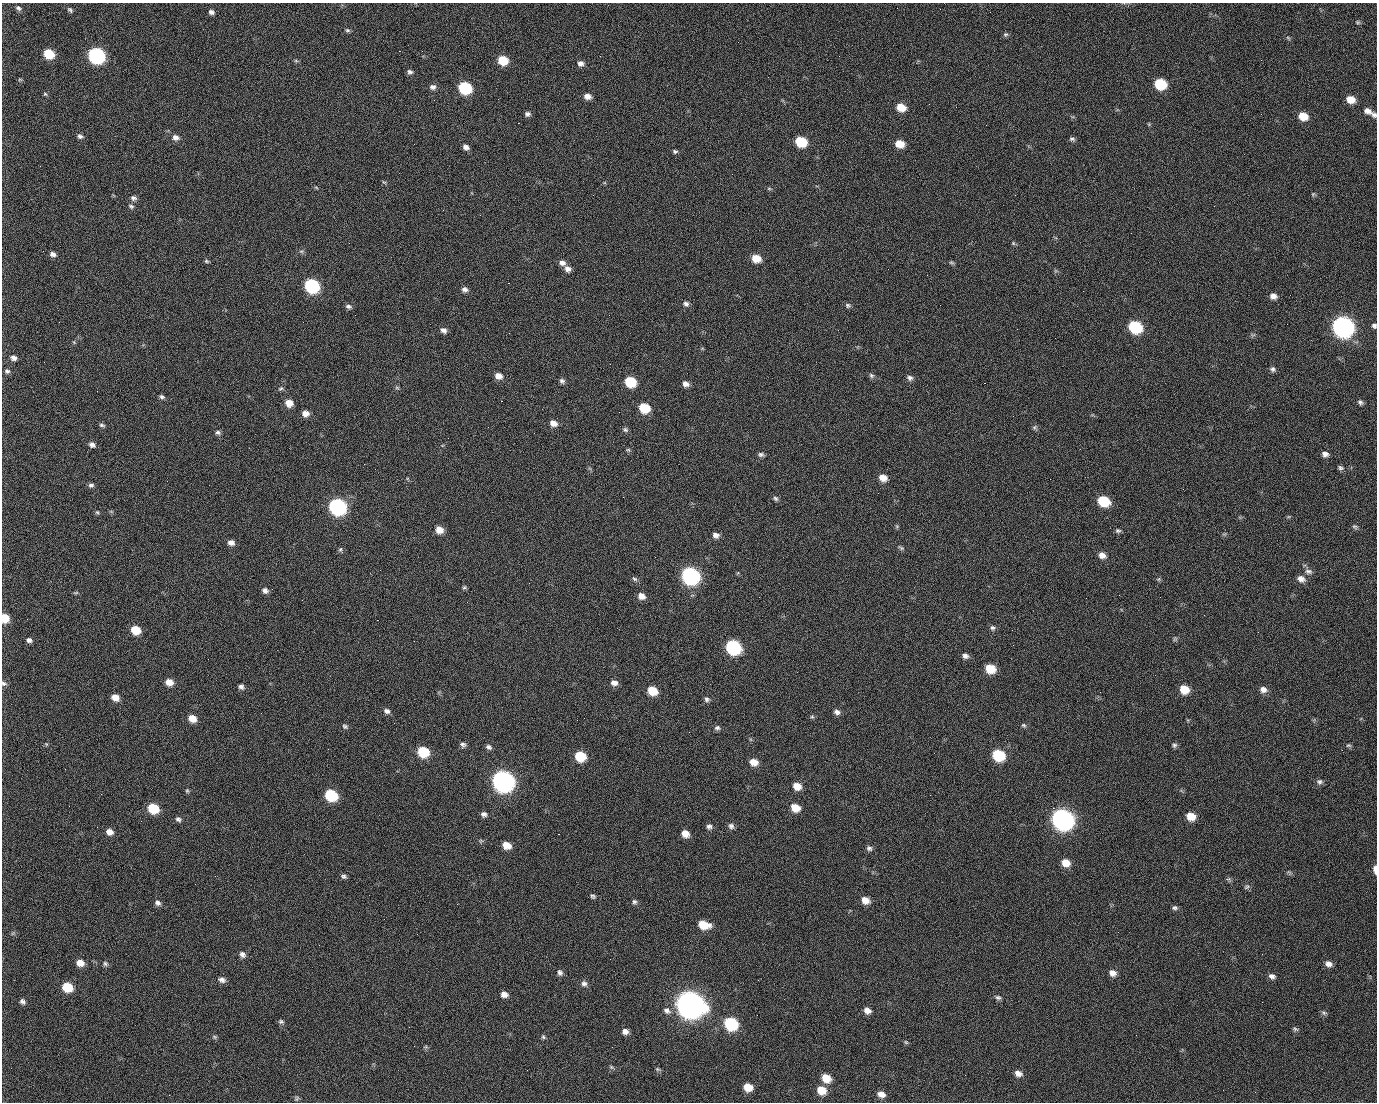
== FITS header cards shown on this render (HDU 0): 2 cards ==
NAXIS1  =                 1375 / length of data axis 1
NAXIS2  =                 1100 / length of data axis 2

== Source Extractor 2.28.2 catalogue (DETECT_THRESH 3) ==
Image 1375 x 1100 px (HDU 0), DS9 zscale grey, 1 PNG px = 1 image px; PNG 1379 x 1104 px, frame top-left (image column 1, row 1100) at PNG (2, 3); no overlay
Background 1480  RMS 30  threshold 91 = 3 sigma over >= 5 px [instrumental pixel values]
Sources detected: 235; all 235 listed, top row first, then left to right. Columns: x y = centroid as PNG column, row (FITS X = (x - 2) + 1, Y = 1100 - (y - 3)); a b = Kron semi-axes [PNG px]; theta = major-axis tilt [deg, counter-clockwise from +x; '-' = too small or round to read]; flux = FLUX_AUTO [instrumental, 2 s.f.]
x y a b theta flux
18 8 9 6 -32 6.0e+03
71 11 6 3 -59 7.3e+03
211 12 7 6 - 6.8e+03
990 12 2 2 - 1.1e+03
1358 22 6 5 - 2.9e+03
347 30 6 5 - 3.5e+03
1005 34 7 6 - 3.9e+03
1288 38 7 4 -37 2.9e+03
399 51 2 2 - 2.2e+04
49 54 8 6 -25 7.2e+04
96 55 9 8 - 5.0e+05
503 60 8 7 - 5.7e+04
296 61 6 4 -19 2.8e+03
580 64 8 6 2 8.4e+03
410 72 7 6 - 5.5e+03
20 79 7 4 0 2.5e+03
1160 84 8 7 - 1.0e+05
433 87 8 7 - 7.5e+03
465 88 8 7 - 1.7e+05
45 94 5 5 - 3.1e+03
587 96 8 6 -14 1.3e+04
498 99 2 2 - 1.2e+03
1351 99 8 7 - 2.5e+04
434 100 2 2 - 4.3e+03
929 104 2 2 - 8.0e+02
901 107 8 7 - 3.5e+04
1368 111 11 7 -24 1.1e+04
527 114 7 5 6 6.3e+03
1374 115 7 6 - 5.6e+03
1303 116 9 7 -19 3.5e+04
518 123 2 2 - 2.6e+04
80 136 7 6 - 6.0e+03
175 137 9 7 -10 1.1e+04
1072 139 7 5 -8 4.5e+03
801 142 8 7 - 9.0e+04
900 144 8 7 - 3.1e+04
466 147 7 5 -30 9.1e+03
675 151 6 5 - 3.9e+03
384 182 7 3 -35 2.6e+03
316 187 6 3 -20 2.3e+03
769 188 6 4 -1 2.7e+03
1313 194 7 4 45 2.9e+03
1015 195 2 2 - 7.3e+03
133 198 8 7 - 7.1e+03
131 206 8 6 -28 4.8e+03
1013 243 6 4 -47 2.6e+03
301 251 6 4 -18 3.4e+03
53 254 7 6 - 8.2e+03
756 258 8 7 - 3.2e+04
206 261 6 5 - 3.3e+03
951 262 7 4 -17 3.1e+03
562 263 8 7 - 9.8e+03
568 269 8 7 - 1.0e+04
927 275 2 2 - 1.0e+03
508 283 2 2 - 5.7e+04
312 286 9 7 -31 3.1e+05
465 289 8 6 -25 7.9e+03
1083 291 2 2 - 3.3e+03
1290 295 2 2 - 2.0e+03
1273 296 8 7 - 1.1e+04
686 304 7 6 - 6.5e+03
848 305 8 7 - 4.8e+03
348 306 8 6 -8 5.8e+03
355 315 2 2 - 9.1e+02
59 322 3 2 - 1.5e+03
1287 324 2 2 - 1.2e+03
1374 326 6 5 - 4.6e+03
1135 327 9 7 -26 1.8e+05
1343 327 10 9 - 1.4e+06
443 330 7 6 - 8.7e+03
13 358 7 6 - 8.5e+03
1273 369 7 6 - 5.6e+03
7 371 7 6 - 5.0e+03
871 375 7 6 - 4.5e+03
498 376 8 6 -22 1.5e+04
910 378 7 6 - 6.5e+03
562 381 6 6 - 5.8e+03
630 382 8 7 - 9.0e+04
984 383 2 2 - 2.0e+04
686 384 8 6 -26 1.1e+04
281 388 7 5 29 3.9e+03
397 388 7 4 -1 2.9e+03
97 391 2 2 - 1.5e+03
162 397 7 5 -30 4.8e+03
501 401 3 2 - 5.8e+04
1360 402 7 5 -49 4.8e+03
289 403 8 7 - 2.0e+04
644 408 8 7 - 6.7e+04
619 412 2 2 - 8.1e+02
305 413 7 7 - 1.4e+04
553 423 8 6 -26 1.5e+04
102 425 8 5 -9 4.4e+03
1034 427 7 5 45 3.9e+03
625 430 7 6 - 4.6e+03
218 432 7 6 - 5.0e+03
534 433 2 2 - 9.6e+02
92 445 8 6 -26 7.8e+03
628 450 6 5 - 3.1e+03
1325 454 8 6 -10 9.3e+03
761 455 7 6 - 5.3e+03
1341 468 7 6 - 4.7e+03
883 478 8 7 - 2.0e+04
91 485 6 6 - 5.5e+03
623 497 2 2 - 3.3e+03
775 498 7 5 -44 4.7e+03
1103 501 9 7 -27 8.8e+04
337 507 9 8 - 5.5e+05
97 512 6 5 - 3.1e+03
897 526 6 4 18 2.3e+03
1355 527 8 5 -24 4.5e+03
439 530 8 7 - 2.1e+04
1118 531 7 5 -8 4.5e+03
716 535 8 7 - 9.4e+03
231 543 8 6 -12 1.0e+04
901 548 9 4 -29 3.9e+03
340 549 7 5 87 3.6e+03
1102 555 9 7 -22 1.3e+04
655 557 2 2 - 8.2e+02
1308 571 11 7 -8 8.2e+03
690 576 10 8 -30 6.6e+05
634 579 9 5 -37 4.7e+03
1158 579 6 5 - 3.1e+03
1301 579 10 8 -25 1.3e+04
464 587 6 5 - 3.4e+03
265 590 7 6 - 7.7e+03
76 593 7 3 9 2.8e+03
641 596 8 7 - 1.3e+04
5 618 7 6 - 3.9e+04
27 619 2 2 - 4.3e+03
377 620 2 2 - 1.2e+04
992 628 8 7 - 5.5e+03
135 630 8 7 - 3.9e+04
1175 639 6 5 - 3.4e+03
29 640 6 5 - 6.4e+03
414 641 2 2 - 8.8e+02
733 647 9 8 - 3.1e+05
965 656 8 6 -16 7.5e+03
990 669 8 7 - 4.4e+04
169 682 8 6 -13 1.9e+04
4 683 8 6 -22 4.8e+03
614 683 8 6 -2 1.1e+04
241 687 7 6 - 6.3e+03
1184 689 9 7 -27 3.7e+04
1263 689 9 8 - 1.1e+04
652 691 8 7 - 4.3e+04
115 697 8 6 -23 1.9e+04
707 699 7 7 - 5.6e+03
387 711 8 6 -25 7.7e+03
837 712 8 6 -23 7.6e+03
812 717 6 5 - 3.1e+03
192 718 8 7 - 2.1e+04
1023 725 7 5 -30 3.8e+03
345 726 8 6 -32 4.4e+03
717 728 7 6 - 5.6e+03
46 744 5 4 - 2.1e+03
463 745 7 7 - 6.2e+03
1174 745 7 6 - 4.5e+03
1348 745 7 5 0 3.3e+03
488 747 7 5 -30 6.2e+03
423 752 8 7 - 9.3e+04
934 753 2 2 - 1.8e+03
998 755 9 7 -29 1.1e+05
580 756 8 7 - 6.9e+04
754 762 8 7 - 2.1e+04
65 769 3 2 - 2.2e+03
503 781 10 9 - 1.5e+06
1319 782 8 7 - 5.9e+03
797 786 8 7 - 2.3e+04
187 791 6 5 - 3.0e+03
101 794 2 2 - 2.7e+03
331 795 8 7 - 1.3e+05
930 795 2 2 - 8.1e+03
153 808 8 7 - 7.1e+04
795 808 9 7 -27 2.8e+04
1053 808 2 2 - 1.7e+04
484 814 6 6 - 6.8e+03
1191 816 8 7 - 3.0e+04
178 819 8 6 -23 5.7e+03
1062 819 10 9 - 1.4e+06
709 826 7 7 - 6.6e+03
731 826 8 7 - 7.0e+03
109 832 8 7 - 1.2e+04
558 834 2 2 - 1.5e+03
685 834 8 7 - 1.9e+04
507 845 8 6 -23 2.4e+04
869 848 8 7 - 5.9e+03
1066 863 9 7 -28 2.3e+04
1375 869 8 3 -87 1.3e+04
344 876 7 6 - 5.0e+03
1228 879 6 6 - 3.6e+03
1247 887 8 5 39 4.3e+03
593 896 7 5 -31 4.3e+03
865 900 8 7 - 1.9e+04
634 902 7 6 - 4.8e+03
158 903 8 6 -34 7.0e+03
457 904 3 2 - 2.0e+03
1175 908 7 5 10 4.7e+03
704 925 11 7 -13 4.1e+04
1118 932 2 2 - 2.6e+03
242 954 9 7 -50 8.3e+03
610 959 2 2 - 2.5e+03
80 963 8 7 - 1.8e+04
105 964 7 6 - 4.7e+03
1328 964 8 7 - 1.0e+04
560 973 9 7 -65 6.8e+03
1112 973 9 7 -22 1.3e+04
1272 976 8 6 -21 7.6e+03
222 980 9 6 -18 9.0e+03
758 980 3 2 - 2.3e+03
584 983 8 8 - 7.5e+03
67 987 8 7 - 5.7e+04
504 994 7 6 - 1.2e+04
998 997 8 6 -20 5.2e+03
23 1001 7 5 -42 6.2e+03
690 1004 12 10 -27 3.2e+06
667 1011 11 8 -34 1.1e+04
867 1011 8 7 - 1.3e+04
1324 1013 8 6 -8 4.4e+03
281 1022 7 6 - 4.3e+03
731 1024 9 8 - 1.8e+05
1295 1029 7 5 -18 3.8e+03
625 1032 7 7 - 1.0e+04
214 1037 7 5 -22 3.2e+03
543 1037 6 5 - 3.6e+03
906 1042 6 5 - 3.0e+03
611 1067 7 5 -36 3.6e+03
658 1069 7 5 -20 3.5e+03
1018 1073 9 7 -22 1.1e+04
826 1078 9 7 -36 3.5e+04
748 1087 8 7 - 2.9e+04
821 1090 9 8 - 3.5e+04
1255 1092 2 2 - 1.0e+03
881 1094 9 7 -21 1.4e+04
169 1095 2 2 - 5.8e+03
297 1099 7 5 72 3.3e+03
At the frame edge (FLAGS 8, measured only in part): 4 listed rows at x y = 1374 326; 5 618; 4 683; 1375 869